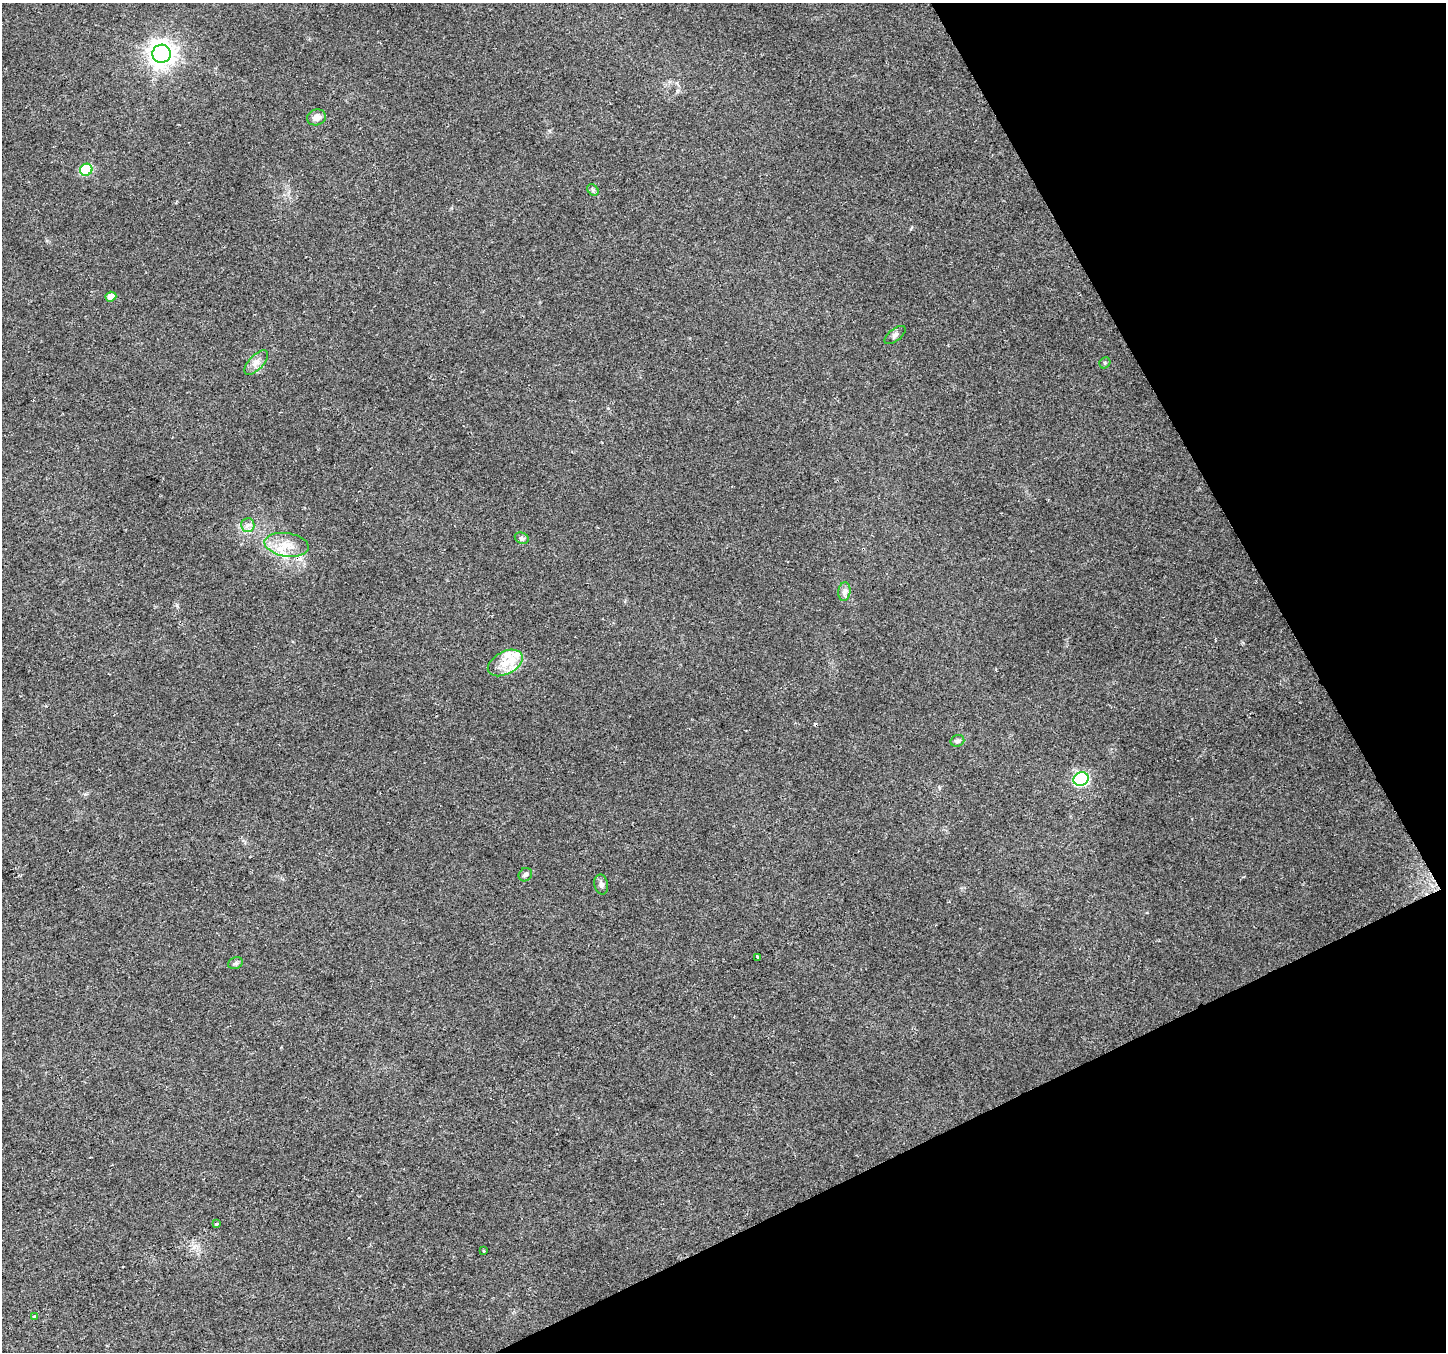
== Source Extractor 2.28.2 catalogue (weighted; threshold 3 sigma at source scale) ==
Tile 12 of 4 x 4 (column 4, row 3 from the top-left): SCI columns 4335-5778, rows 1512-2861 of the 5778 x 5662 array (HDU 1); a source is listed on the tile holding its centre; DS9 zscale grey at full resolution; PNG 1448 x 1354 px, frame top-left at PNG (2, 3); each listed source drawn as its Kron ellipse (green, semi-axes under 4 px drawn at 4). Shown black and unused: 23% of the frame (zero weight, under 2 of 3 exposures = <1% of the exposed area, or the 3 px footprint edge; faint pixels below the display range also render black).
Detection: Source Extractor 2.28.2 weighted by HDU 2 'WHT'; one run over the whole footprint, this tile lists its part. Background 0.0769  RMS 0.0073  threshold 0.0329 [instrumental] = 3 sigma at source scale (4.5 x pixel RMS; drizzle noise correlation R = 1.50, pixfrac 1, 0.0396/0.0396 arcsec/px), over >= 5 px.
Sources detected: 28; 3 cosmic-ray / hot-pixel residue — neither listed nor drawn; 3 inside a brighter listed object's ellipse — not listed separately; the other 22 listed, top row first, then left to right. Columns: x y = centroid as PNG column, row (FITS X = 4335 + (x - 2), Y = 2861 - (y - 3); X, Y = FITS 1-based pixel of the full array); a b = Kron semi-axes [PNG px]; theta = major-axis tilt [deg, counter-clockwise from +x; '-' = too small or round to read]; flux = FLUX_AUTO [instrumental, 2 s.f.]
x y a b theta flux
162 54 9 9 - 650
317 117 9 8 - 4.4
86 170 6 6 - 44
593 190 6 5 - 1.2
111 297 5 5 - 4.6
895 335 12 6 38 2.3
256 362 15 7 47 4.6
1105 363 6 5 - 1.2
248 525 7 6 - 2.7
522 538 7 5 -23 1.6
286 545 22 11 -9 13
844 592 9 6 84 2.8
505 663 19 11 28 13
957 741 7 5 21 1.9
1081 779 8 6 26 89
525 875 7 6 - 1.6
601 884 10 7 -78 2.4
758 957 4 3 - 3.9
235 963 7 5 22 1.7
216 1224 3 3 - 3.8
483 1251 3 3 - 1.9
34 1316 3 3 - 3